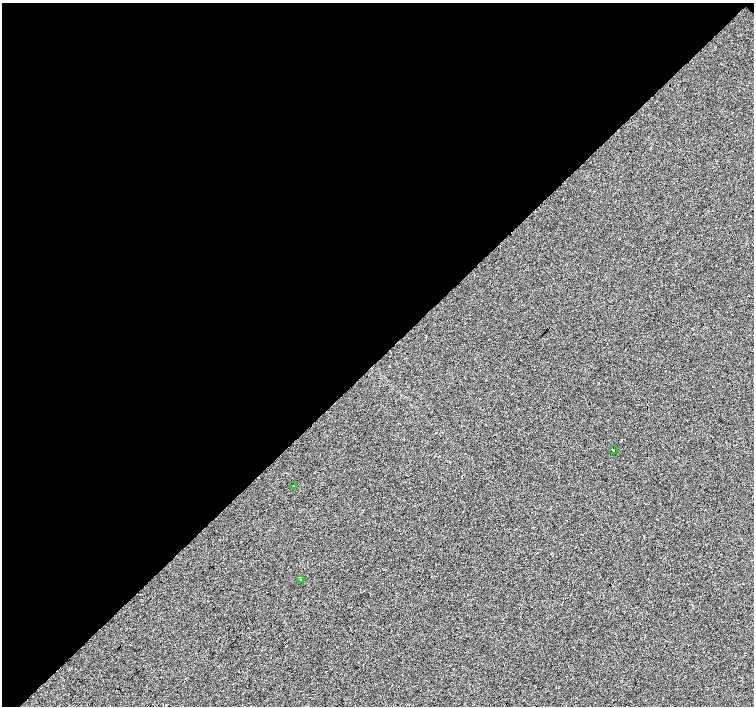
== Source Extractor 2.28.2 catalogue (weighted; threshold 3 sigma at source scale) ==
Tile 2 of 4 x 4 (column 2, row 1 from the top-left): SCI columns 1512-3015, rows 4452-5859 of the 6027 x 6019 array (HDU 1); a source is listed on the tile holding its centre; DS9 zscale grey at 2 x 2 block average (1 PNG px = mean of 2 x 2 image px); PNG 756 x 708 px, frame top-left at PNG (2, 3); each listed source drawn as its Kron ellipse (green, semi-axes under 4 px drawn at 4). Shown black and unused: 51% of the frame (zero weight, under 3 of 4 exposures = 2% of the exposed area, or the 3 px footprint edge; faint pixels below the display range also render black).
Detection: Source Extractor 2.28.2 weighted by HDU 2 'WHT'; one run over the whole footprint, this tile lists its part. Background -0.0011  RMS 0.0063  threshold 0.0285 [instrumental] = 3 sigma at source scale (4.5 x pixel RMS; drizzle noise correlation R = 1.50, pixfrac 1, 0.0396/0.0396 arcsec/px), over >= 5 px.
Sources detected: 3; all 3 listed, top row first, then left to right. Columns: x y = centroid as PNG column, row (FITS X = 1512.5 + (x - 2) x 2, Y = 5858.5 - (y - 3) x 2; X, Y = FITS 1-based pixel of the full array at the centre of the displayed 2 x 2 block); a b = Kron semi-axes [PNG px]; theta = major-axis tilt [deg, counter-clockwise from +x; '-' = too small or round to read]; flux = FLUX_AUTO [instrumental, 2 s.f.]
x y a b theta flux
613 450 2 2 - 1.8
293 486 2 2 - 1.5
300 580 2 2 - 2.8